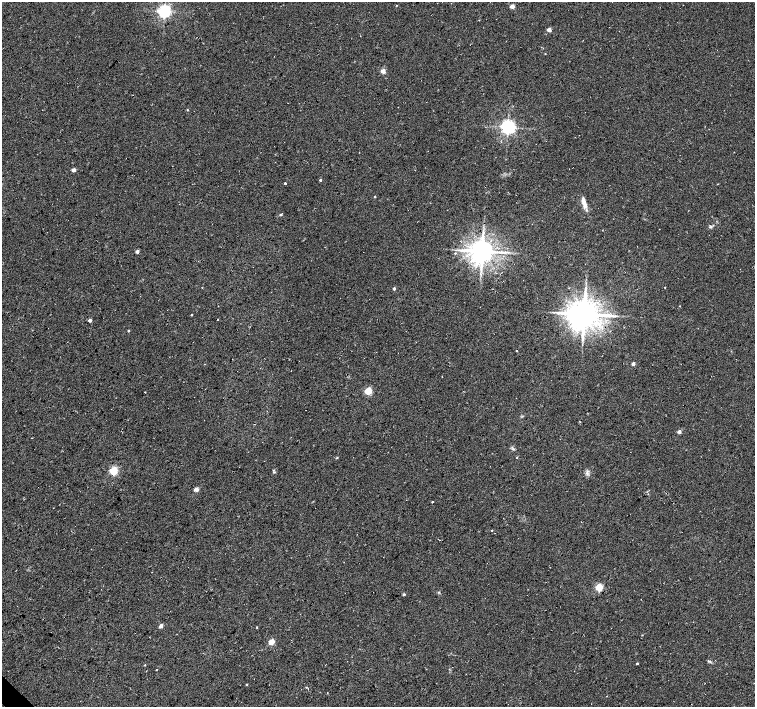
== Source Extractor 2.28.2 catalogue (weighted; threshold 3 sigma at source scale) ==
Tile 7 of 4 x 4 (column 3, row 2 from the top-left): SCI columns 3010-4514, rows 2971-4379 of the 6024 x 6004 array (HDU 1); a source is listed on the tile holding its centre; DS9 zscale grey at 2 x 2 block average (1 PNG px = mean of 2 x 2 image px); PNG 757 x 709 px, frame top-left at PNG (2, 2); no overlay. Shown black and unused: <1% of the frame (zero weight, under 3 of 4 exposures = <1% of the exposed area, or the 3 px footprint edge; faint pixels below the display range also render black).
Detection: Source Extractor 2.28.2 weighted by HDU 2 'WHT'; one run over the whole footprint, this tile lists its part. Background 0.0373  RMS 0.0091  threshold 0.0409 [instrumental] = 3 sigma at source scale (4.5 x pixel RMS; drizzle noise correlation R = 1.50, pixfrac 1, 0.0396/0.0396 arcsec/px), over >= 5 px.
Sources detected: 49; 1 inside a brighter listed object's ellipse — not listed separately; the other 48 listed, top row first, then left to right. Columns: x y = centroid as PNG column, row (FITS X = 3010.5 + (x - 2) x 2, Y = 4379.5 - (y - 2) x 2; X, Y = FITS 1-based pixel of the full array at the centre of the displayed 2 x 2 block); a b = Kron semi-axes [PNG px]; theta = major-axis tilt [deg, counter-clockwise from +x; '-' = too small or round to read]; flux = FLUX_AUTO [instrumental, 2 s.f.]
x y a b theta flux
512 6 2 2 - 27
164 11 4 4 - 590
549 30 2 2 - 21
383 71 3 2 - 28
187 110 3 2 - 1.3
508 127 4 4 - 790
74 170 2 2 - 19
320 180 2 2 - 3.6
285 183 2 2 - 2.6
375 197 2 2 - 2.1
583 200 8 5 -68 8.7
281 215 3 2 - 3.5
710 227 6 3 31 3.3
137 251 3 2 - 10
482 251 6 6 - 2800
455 253 3 3 - 1.9
480 274 3 2 - 2
394 289 2 2 - 6.1
680 306 2 2 - 1.1
584 314 8 8 - 3800
191 315 2 2 - 1.6
218 319 2 2 - 0.77
90 320 2 2 - 11
128 331 3 2 - 1.8
516 351 2 2 - 1.2
633 364 2 2 - 11
368 391 3 3 - 91
145 392 2 2 - 0.77
679 432 2 2 - 13
517 457 2 2 - 1.4
113 470 3 3 - 160
274 472 4 2 - 1.8
196 489 2 2 - 26
432 502 2 2 - 1.8
492 530 2 2 - 1.4
440 540 2 2 - 0.83
599 587 3 3 - 100
404 594 2 2 - 4.3
161 626 3 2 - 14
257 627 2 2 - 1.5
642 635 3 2 - 1.2
271 642 3 2 - 54
708 661 5 3 - 2.6
637 663 2 2 - 2.7
145 665 2 2 - 1.3
156 670 2 2 - 1
247 684 3 2 - 1.4
606 696 2 2 - 0.78
Diffuse or blended objects may show on this block-average render without a row.